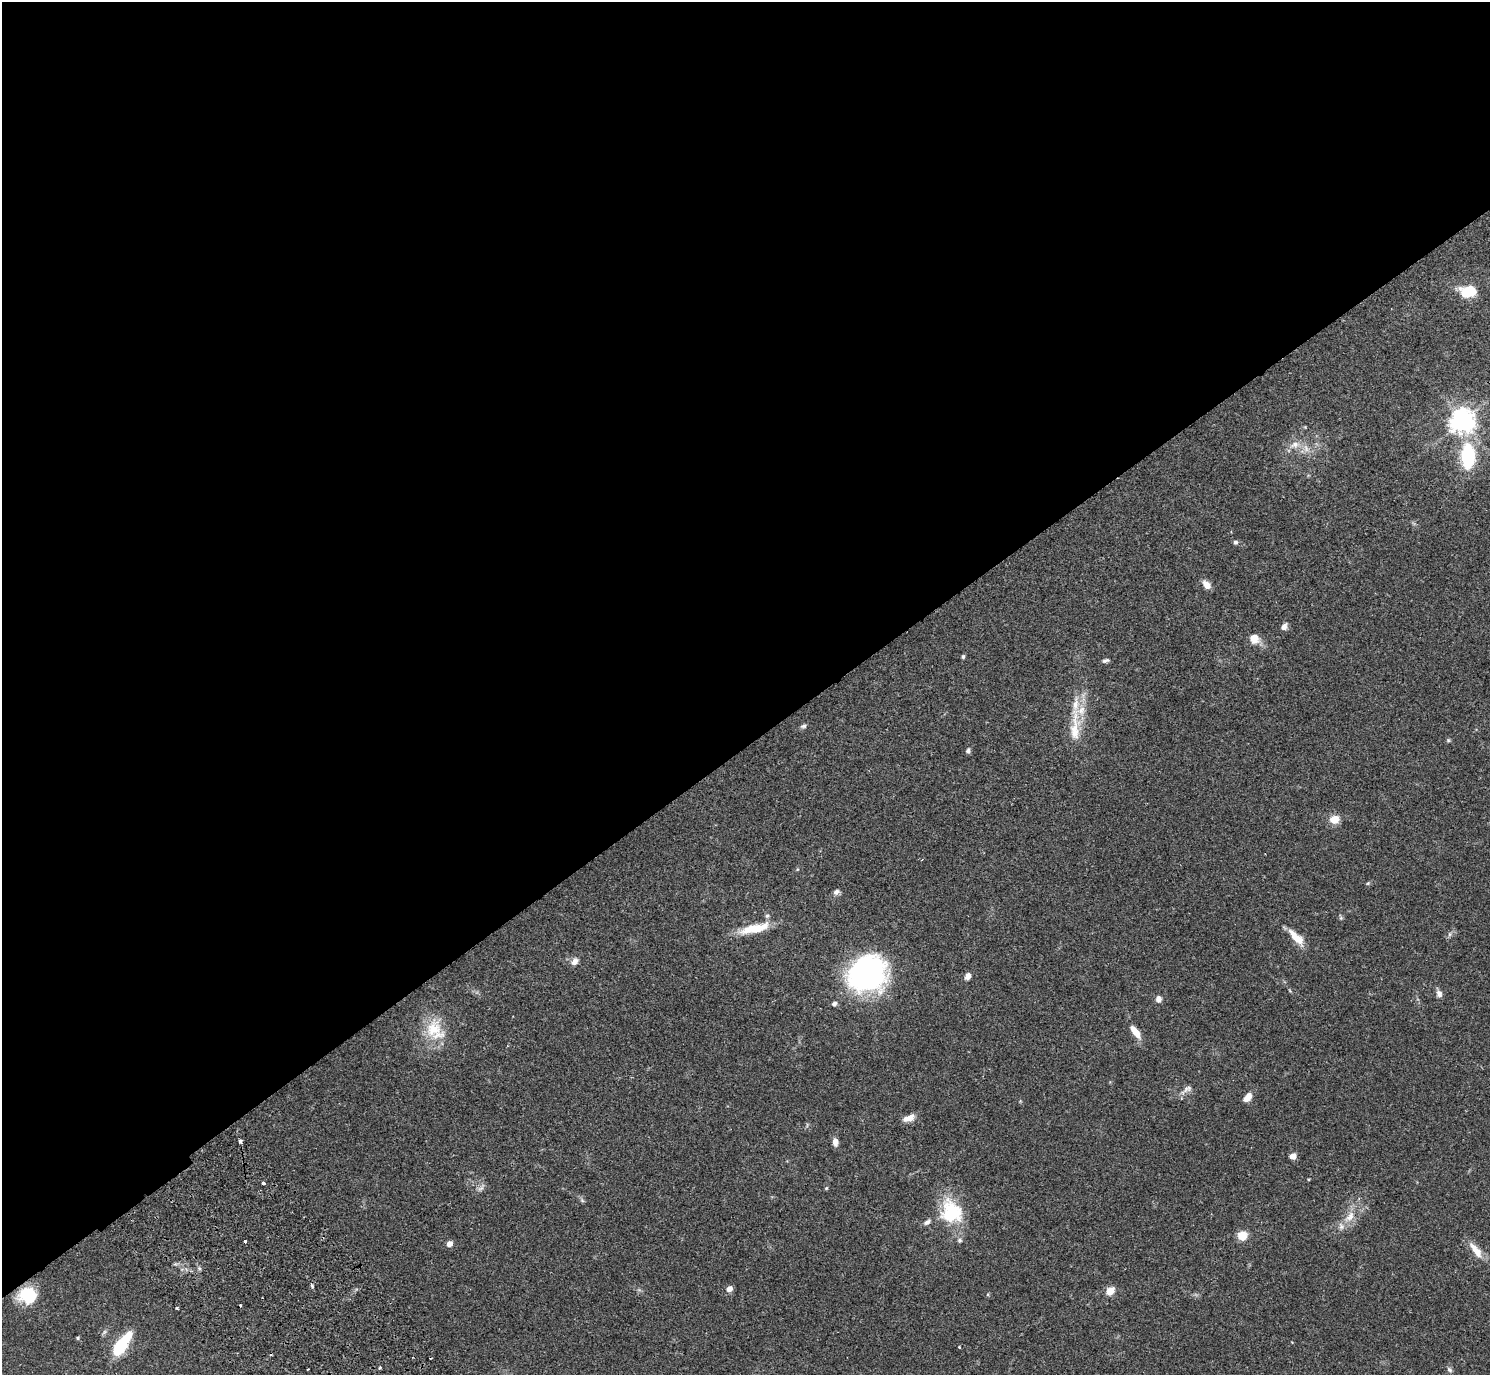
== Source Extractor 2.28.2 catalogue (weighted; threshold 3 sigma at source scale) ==
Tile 2 of 4 x 4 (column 2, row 1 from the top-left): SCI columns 1536-3023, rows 4321-5693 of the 6050 x 6033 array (HDU 1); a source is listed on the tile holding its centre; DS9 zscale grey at full resolution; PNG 1492 x 1377 px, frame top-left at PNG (2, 2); no overlay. Shown black and unused: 54% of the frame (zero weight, under 2 of 3 exposures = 3% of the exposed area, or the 3 px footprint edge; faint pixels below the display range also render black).
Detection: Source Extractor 2.28.2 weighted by HDU 2 'WHT'; one run over the whole footprint, this tile lists its part. Background 0.108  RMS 0.0067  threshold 0.03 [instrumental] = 3 sigma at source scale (4.5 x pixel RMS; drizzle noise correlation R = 1.50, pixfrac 1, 0.05/0.05 arcsec/px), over >= 5 px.
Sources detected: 69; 3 cosmic-ray / hot-pixel residue — not listed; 7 inside a brighter listed object's ellipse — not listed separately; the other 59 listed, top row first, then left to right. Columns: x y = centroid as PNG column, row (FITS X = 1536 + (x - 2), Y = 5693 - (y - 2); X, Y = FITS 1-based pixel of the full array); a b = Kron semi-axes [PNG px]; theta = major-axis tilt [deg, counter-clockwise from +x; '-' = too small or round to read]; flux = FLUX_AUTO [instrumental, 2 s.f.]
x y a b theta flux
1468 291 16 10 2 23
1462 421 8 8 - 580
1305 427 4 4 - 0.53
1295 444 13 10 22 5.7
1306 448 13 8 -64 4.7
1468 456 20 11 -89 54
1235 542 6 6 - 1.4
1206 585 10 7 -52 5.2
1284 626 9 6 54 3
1254 638 11 11 - 7.4
963 657 5 4 - 0.99
1106 660 10 5 15 1.5
803 726 8 5 14 1.6
1075 728 50 14 87 20
1448 740 5 5 - 0.85
968 751 7 5 82 1.5
1334 819 9 8 - 8.8
797 869 5 3 - 0.58
1368 883 5 4 - 0.83
836 892 7 6 - 2.5
1341 918 6 5 - 0.97
755 928 39 10 13 17
1449 934 7 4 89 1.1
1296 937 26 9 -46 9.5
575 961 10 8 52 3.7
867 974 37 31 27 160
968 976 9 7 64 3.2
1439 994 9 7 -77 3
1158 999 8 6 -74 2.9
834 1003 6 5 - 2.1
433 1029 28 23 80 22
1135 1032 19 7 -54 7.3
1187 1089 20 8 35 4.1
1248 1097 11 6 50 5.6
909 1118 15 7 22 5.2
240 1141 4 3 - 2.5
835 1142 9 6 -87 3.7
1293 1156 5 4 - 7.5
1308 1179 4 3 - 0.53
264 1183 4 3 - 3
481 1188 13 5 44 2.2
826 1188 5 4 - 0.77
582 1200 8 4 -46 1.2
951 1212 31 27 -65 35
1350 1217 21 10 50 9.3
1242 1236 9 9 - 10
245 1241 3 3 - 2.6
449 1244 6 5 - 4.1
1476 1250 26 9 -53 8.3
312 1286 4 3 - 1.6
729 1289 5 5 - 5.4
1110 1291 10 8 37 6.8
27 1295 18 16 3 25
177 1308 3 3 - 0.69
78 1338 4 4 - 0.8
120 1347 22 14 58 23
959 1347 3 3 - 0.8
380 1368 3 3 - 1.1
1449 1370 8 6 -45 1.6
Overlapping masked pixels (flux is a lower limit): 1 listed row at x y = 27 1295